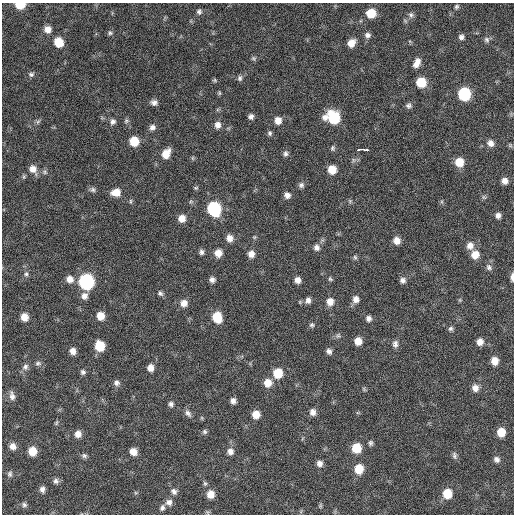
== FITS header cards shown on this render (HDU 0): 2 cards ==
NAXIS1  =                  512 / Axis length
NAXIS2  =                  512 / Axis length

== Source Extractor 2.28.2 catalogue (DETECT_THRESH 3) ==
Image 512 x 512 px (HDU 0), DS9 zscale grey, 1 PNG px = 1 image px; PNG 516 x 516 px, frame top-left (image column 1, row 512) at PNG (2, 3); no overlay
Background 253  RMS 16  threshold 48.2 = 3 sigma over >= 5 px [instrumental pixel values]
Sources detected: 140; all 140 listed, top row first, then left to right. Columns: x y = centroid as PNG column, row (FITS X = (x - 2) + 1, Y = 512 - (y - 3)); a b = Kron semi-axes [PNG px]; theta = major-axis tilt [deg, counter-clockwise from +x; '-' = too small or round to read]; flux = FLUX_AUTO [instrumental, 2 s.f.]
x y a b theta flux
20 5 8 5 -3 22000
456 7 7 5 57 2100
199 11 7 6 - 2800
371 13 8 8 - 22000
411 15 8 7 - 3200
47 29 8 8 - 7500
110 33 7 6 - 2300
367 35 8 7 - 3900
461 37 7 6 - 3500
487 39 8 7 - 3100
59 42 9 8 - 20000
351 43 8 7 - 10000
254 58 7 6 - 1900
417 63 11 6 65 7900
31 74 7 6 - 2600
240 78 8 6 89 2900
215 80 6 5 - 1500
421 82 7 7 - 29000
219 93 5 5 - 1400
464 94 8 8 - 87000
154 102 9 7 -11 4500
409 106 8 7 - 3000
251 116 6 6 - 3900
325 117 8 8 - 5700
334 118 10 8 -58 56000
278 120 7 7 - 8600
126 121 7 6 - 2300
38 122 8 5 44 2100
113 122 8 7 - 3900
218 125 8 7 - 6000
152 127 8 7 - 4300
270 133 7 6 - 2400
134 141 7 7 - 23000
490 143 9 7 -50 5800
333 148 8 6 81 2200
364 150 10 3 -6 26000
285 153 8 6 87 3100
166 154 10 7 59 15000
192 158 6 4 -90 1400
353 160 7 4 -72 1900
459 162 8 8 - 16000
33 169 10 8 -57 8300
332 169 7 7 - 16000
45 172 7 5 -23 2400
24 177 6 4 -72 1400
505 181 6 6 - 6000
301 185 7 7 - 3100
196 188 6 4 19 1600
93 190 7 6 - 2700
116 192 10 8 5 12000
287 195 6 6 - 5200
484 197 6 5 - 1900
131 201 7 3 -82 1500
350 201 6 4 -47 1600
214 209 9 8 - 110000
498 215 7 6 - 4100
182 218 8 7 - 9400
230 238 8 7 - 7700
397 241 7 7 - 8400
470 246 9 8 - 7700
316 247 8 7 - 4600
201 252 6 5 - 3200
218 253 8 7 - 10000
251 254 8 7 - 7100
475 255 8 8 - 12000
355 257 7 5 -67 1900
489 267 8 7 - 3500
26 274 7 5 -90 2500
512 277 8 3 89 5500
70 279 8 8 - 8100
330 279 6 5 - 1700
212 280 6 6 - 4200
297 280 6 5 - 5900
403 280 7 7 - 3800
86 282 9 8 - 190000
160 293 7 6 - 2700
84 296 9 8 - 5700
356 299 8 7 - 5900
308 300 7 7 - 4500
460 300 5 5 - 1300
300 302 6 4 -72 1100
330 302 8 7 - 8900
184 303 8 8 - 8100
100 316 8 7 - 12000
24 317 7 7 - 11000
217 317 9 8 - 26000
369 318 6 6 - 3800
312 325 7 6 - 2300
451 329 6 6 - 2400
338 336 8 5 63 2100
358 341 7 6 - 11000
480 342 7 7 - 7100
395 344 9 7 -85 4000
100 346 8 7 - 27000
73 351 7 6 - 6300
329 351 7 6 - 3900
494 361 7 6 - 10000
38 363 8 6 10 2900
25 367 9 8 - 4200
150 368 7 6 - 7300
83 372 7 6 - 2600
278 373 9 8 - 24000
117 383 8 7 - 3800
268 383 8 8 - 12000
475 388 8 8 - 6600
364 389 7 4 -54 1300
12 396 12 7 -80 5000
233 401 7 6 - 4600
171 404 7 7 - 3100
313 412 8 7 - 5500
188 413 11 6 -51 4200
256 414 7 7 - 12000
202 418 6 4 -72 1300
56 423 7 4 60 1600
205 432 6 6 - 2200
501 432 7 7 - 15000
78 434 8 7 - 7200
370 443 7 5 76 2300
13 446 7 7 - 6200
356 448 8 7 - 25000
32 451 7 7 - 16000
230 451 8 8 - 5600
133 452 8 7 - 8500
454 455 9 6 -75 2800
84 456 7 6 - 2700
497 459 8 7 - 4000
319 463 7 7 - 4900
359 469 8 7 - 21000
10 474 8 6 76 2700
56 481 7 7 - 3300
205 483 6 5 - 1900
42 489 8 6 -86 4200
174 491 9 7 -49 4400
210 494 8 8 - 10000
447 494 8 7 - 22000
169 502 9 8 - 5100
24 505 7 6 - 2700
320 506 7 5 79 1600
162 508 8 6 65 3500
207 512 6 4 -71 1600
At the frame edge (FLAGS 8, measured only in part): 2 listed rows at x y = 20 5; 512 277